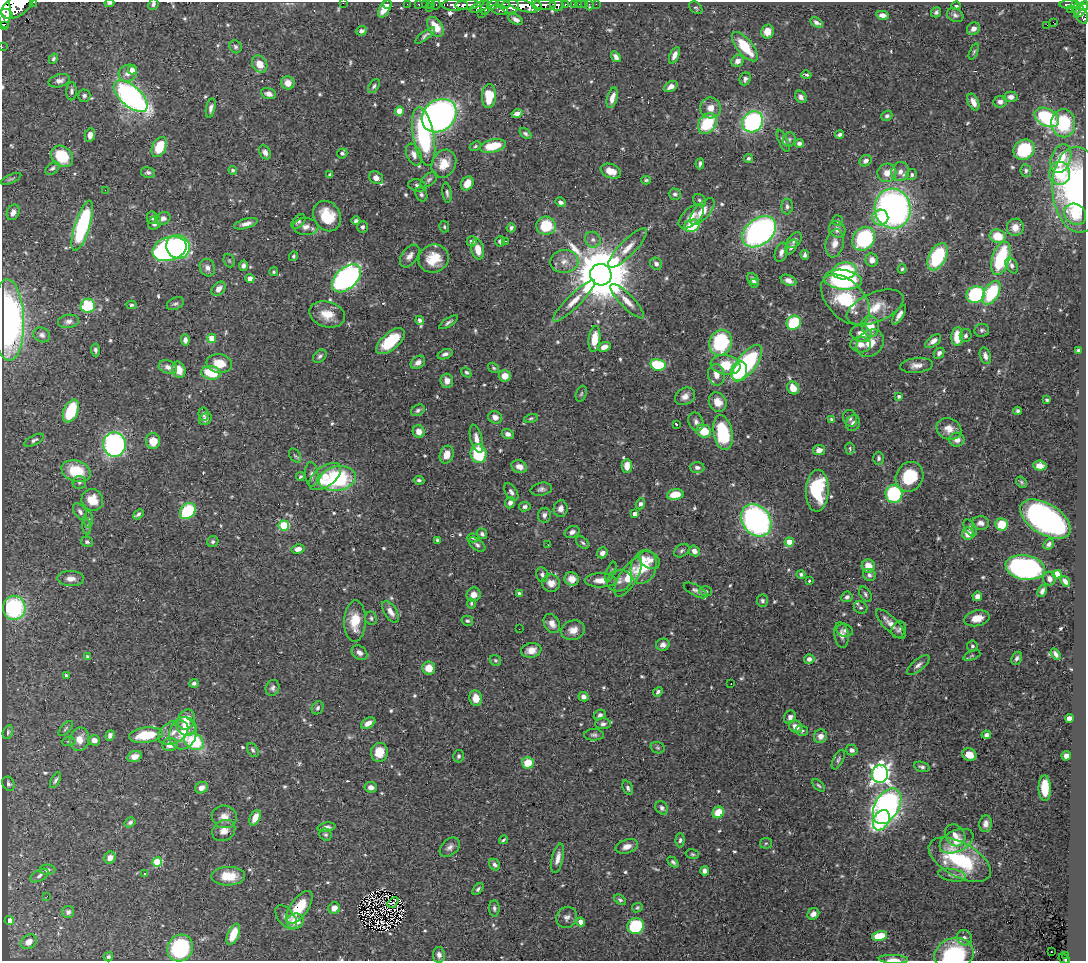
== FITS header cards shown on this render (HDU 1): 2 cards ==
NAXIS1  =                 1084
NAXIS2  =                  959

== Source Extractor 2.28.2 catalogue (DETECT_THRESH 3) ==
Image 1084 x 959 px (HDU 1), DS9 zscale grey, 1 PNG px = 1 image px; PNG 1088 x 963 px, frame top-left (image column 1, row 959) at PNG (2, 2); each listed source drawn as its Kron ellipse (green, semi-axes under 4 px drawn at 4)
Background 0.388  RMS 0.016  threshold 0.0466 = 3 sigma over >= 5 px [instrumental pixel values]
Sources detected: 663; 1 with non-positive FLUX_AUTO (blend fragments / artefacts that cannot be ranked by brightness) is neither listed nor drawn; of the other 662, the 500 brightest by FLUX_AUTO listed and drawn (162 fainter detections omitted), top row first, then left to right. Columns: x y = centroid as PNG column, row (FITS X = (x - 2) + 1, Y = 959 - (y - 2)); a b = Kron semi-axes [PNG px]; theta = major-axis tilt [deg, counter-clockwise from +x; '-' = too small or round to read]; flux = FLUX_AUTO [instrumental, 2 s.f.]
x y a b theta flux
34 2 3 2 - 17
109 3 5 3 - 1.9
343 3 2 2 - 74
153 4 6 5 - 2.7
388 4 3 3 - 6.4
407 4 2 2 - 4.6
419 4 3 3 - 9.7
425 4 2 2 - 3.1
431 4 3 3 - 5.8
503 4 6 4 -6 100
574 4 4 3 - 18
579 4 2 2 - 2.6
584 4 2 2 - 2.5
596 4 2 2 - 2.7
17 5 19 10 36 1300
436 5 5 3 - 10
455 5 13 5 0 410
468 5 13 4 4 400
493 5 6 4 13 150
537 5 6 3 -49 160
545 5 11 5 0 330
557 5 6 6 - 120
565 5 3 3 - 46
589 5 5 2 - 2.1
1069 5 9 3 -1 78
1075 5 4 3 - 53
510 6 9 7 10 350
523 6 15 5 -16 31
956 6 4 3 - 2.2
1084 6 5 4 - 140
479 7 10 4 23 160
385 8 10 5 61 14
429 8 3 3 - 15
486 8 7 4 76 140
696 8 7 5 -42 1.9
4 9 19 6 -87 1000
1070 9 3 2 - 5
1077 9 6 3 88 34
499 10 9 5 -13 90
1081 11 8 4 44 120
936 12 5 4 - 2.9
7 14 6 3 -31 240
481 14 3 2 - 6.1
883 15 6 4 -10 5.2
955 15 9 6 -26 3.5
1082 15 9 5 -70 130
516 19 8 4 -26 4.4
816 22 7 4 -31 3.8
1053 22 3 2 - 420
3 25 3 3 - 25
1047 25 2 2 - 3.1
435 27 11 7 -56 18
973 29 7 6 - 6.2
361 31 5 4 - 4.4
767 32 7 6 - 10
425 35 12 4 37 3
2 47 2 2 - 2.2
235 47 7 5 -58 2.8
745 47 18 7 -51 39
974 52 8 4 67 1.7
674 55 9 4 65 5.7
616 57 6 4 -55 4.4
53 59 5 4 - 2
738 61 6 5 - 6.6
260 64 9 7 -58 15
132 70 5 4 - 9.9
128 73 9 8 - 7.5
806 75 5 3 - 1.9
745 79 6 5 - 3.2
59 81 11 6 15 4.9
288 83 7 6 - 11
374 86 8 4 54 2.3
671 86 7 5 31 7.2
72 91 9 5 87 3.1
268 94 7 5 -17 5.5
84 96 6 6 - 2.8
131 96 21 10 -42 310
489 96 12 7 87 27
801 97 6 5 - 3.4
1011 97 7 5 -2 4.9
612 98 10 5 73 8.5
973 102 9 5 -64 8.1
1000 102 7 6 - 4.3
211 108 10 4 78 4
711 108 10 10 - 11
399 111 4 4 - 16
517 114 5 4 - 6.5
439 116 18 15 39 420
887 116 5 5 - 2.6
1047 117 13 8 -28 99
753 122 11 10 - 160
707 123 11 8 53 60
1063 123 14 12 -87 63
525 134 7 4 -41 2.4
90 135 7 5 76 5.8
840 135 4 3 - 2.6
424 136 30 10 -79 120
789 139 7 6 - 2.2
783 141 12 4 -65 3.4
799 143 4 4 - 3.8
475 146 6 4 27 1.7
493 146 13 6 12 32
159 147 11 7 66 30
1024 150 11 9 40 64
265 152 7 5 -61 5
342 153 5 5 - 2.6
414 154 11 7 -67 7.2
62 156 12 9 -42 42
748 158 4 4 - 2.3
1061 159 15 9 70 35
866 161 6 5 - 4.5
444 164 14 11 61 18
700 164 5 3 - 2.1
52 168 8 5 39 2.5
233 170 4 3 - 2
611 171 10 7 -20 12
900 171 10 8 67 7.1
1026 171 6 5 - 2.6
148 173 7 5 -12 2.8
887 173 9 9 - 11
1060 173 11 10 - 46
330 175 4 3 - 2.3
912 175 5 5 - 2.2
376 178 7 6 - 7.2
11 179 11 3 23 1.7
429 180 10 5 40 3.1
646 180 5 3 - 1.7
467 183 7 5 59 12
417 185 9 6 -14 3.3
105 190 2 2 - 5.9
1078 190 43 25 -86 230
447 193 10 4 -83 2.8
421 194 7 5 -64 2.6
675 194 6 5 - 2.5
699 200 7 5 -35 2.1
560 202 5 4 - 3.6
787 206 8 5 -90 2.9
893 209 20 18 -82 400
13 212 8 6 65 5.9
702 212 16 7 48 15
1075 214 11 10 - 24
327 216 16 13 -58 32
691 216 15 8 43 9.3
152 218 6 5 - 2.3
163 218 8 6 24 4.9
880 218 8 8 - 19
356 221 4 3 - 2.5
838 221 5 5 - 1.7
298 222 8 5 48 3
155 223 7 6 - 5.9
246 224 12 4 16 5.6
82 226 26 7 73 130
306 226 12 8 -3 7.9
546 226 10 9 - 42
692 226 8 6 19 41
362 227 6 5 - 2.4
444 227 5 5 - 1.7
1015 227 8 8 - 11
511 228 5 4 - 2.6
837 229 8 7 - 5.7
759 232 19 13 39 280
997 236 8 6 -17 27
864 239 13 10 50 110
593 240 8 7 - 4.4
794 240 9 6 48 4
472 241 5 5 - 4.7
500 241 5 4 - 2.9
505 241 3 2 - 1.8
835 243 14 9 79 8.9
178 247 12 11 - 230
791 247 8 5 57 3.4
628 248 26 8 46 14
169 249 17 11 16 220
478 249 10 6 -78 14
781 252 10 6 71 4.8
805 255 5 4 - 2.6
293 256 5 4 - 1.9
410 256 13 7 54 7.3
937 257 15 8 62 76
1001 258 17 8 73 85
434 259 15 13 27 27
872 260 6 6 - 7.3
229 261 7 5 -68 1.6
564 261 14 11 6 11
656 264 6 5 - 4.2
1012 265 8 5 -62 3
243 266 5 4 - 3.4
207 268 9 7 -63 5.4
902 269 4 4 - 2
844 271 12 8 10 82
273 272 4 4 - 1.7
601 275 11 10 - 8700
346 278 17 10 43 360
250 279 4 4 - 5.6
753 279 7 5 -49 4
789 280 8 5 -24 6.1
843 280 19 10 -6 130
754 283 5 4 - 2.6
218 289 8 5 49 6.8
992 293 13 7 59 65
975 294 9 8 - 120
845 300 30 18 -47 65
574 301 28 6 45 13
627 301 23 7 -46 11
175 304 9 6 25 2.5
131 305 5 4 - 1.9
88 306 7 7 - 45
875 307 30 14 23 25
327 314 18 12 -16 19
899 315 11 4 58 5.5
8 320 41 15 -88 290
420 320 4 4 - 3.5
68 321 10 6 8 4.6
448 322 11 3 33 2.7
794 323 7 6 - 57
870 326 10 8 -76 17
982 330 7 6 - 2.5
861 334 10 8 -17 12
42 335 9 7 -27 3.7
966 335 6 6 - 3.3
957 337 9 6 87 22
212 338 4 4 - 21
594 339 13 6 84 20
185 340 6 4 -86 4.5
391 341 17 8 41 47
933 341 9 5 37 6.2
720 343 13 11 69 95
870 343 15 12 45 15
861 345 10 8 -4 9.4
604 347 6 4 23 8.5
95 350 6 4 -87 2.9
1078 351 3 3 - 1.9
939 353 6 4 47 3.6
445 354 8 4 21 3.8
320 356 7 5 42 2.6
985 356 8 5 -73 4.7
418 362 8 6 38 5.6
219 363 13 9 -9 18
747 363 21 9 54 130
658 365 8 6 -14 47
725 365 15 9 -10 36
917 365 16 7 6 8
168 367 9 6 -17 5.9
494 368 6 4 -33 1.8
179 370 8 6 -67 15
739 371 10 8 67 40
466 372 5 4 - 1.9
211 373 10 6 -9 34
716 375 11 8 -80 10
505 376 6 6 - 12
447 381 7 6 - 7.7
793 388 6 5 - 13
581 394 8 5 70 2.2
685 396 10 8 30 7
899 396 4 3 - 1.9
1047 400 3 3 - 1.7
718 402 10 8 -59 13
418 410 7 5 29 2.8
71 411 12 7 66 44
1017 411 4 3 - 2
203 414 6 5 - 3.7
495 417 7 6 - 7.6
531 418 7 4 14 1.7
850 418 8 7 - 3.5
205 419 7 5 37 4.2
832 419 4 3 - 1.7
696 422 9 7 -68 4.3
853 423 8 6 63 4.9
676 424 3 3 - 1.8
949 429 13 10 -23 11
704 431 7 6 - 24
419 432 6 6 - 9.7
723 433 18 9 -79 77
508 434 6 5 - 5.3
476 439 14 6 -75 7.7
34 440 11 4 27 3
957 440 7 7 - 6.6
153 441 8 7 - 16
114 444 12 11 - 230
850 448 6 4 -82 1.8
819 450 6 5 - 6.3
479 454 9 8 - 65
447 455 9 6 69 11
295 456 8 5 -55 1.8
879 458 6 5 - 2.4
627 466 7 5 88 9.5
1040 466 6 5 - 9.2
519 467 8 6 -21 8
697 467 7 5 -4 3.8
76 471 15 10 -17 38
312 474 12 6 -85 4.6
300 476 4 3 - 1.7
325 476 18 10 36 21
910 477 15 13 60 45
337 479 18 12 11 110
419 480 5 4 - 2
1021 482 6 5 - 1.9
79 483 7 6 - 2.7
541 489 11 6 10 3.5
817 491 21 11 88 70
511 492 9 5 -57 4.1
894 494 9 8 - 100
675 495 8 5 7 20
92 500 11 10 - 19
510 503 6 5 - 4.7
640 504 5 4 - 3.5
525 507 6 4 11 2.7
561 509 8 7 - 5.3
188 511 9 7 48 68
80 512 9 6 -56 3.9
138 514 6 4 44 2.2
635 514 4 4 - 6.7
544 515 7 6 - 4
88 519 8 4 90 2.1
1045 519 28 15 -31 340
756 520 17 13 -53 320
981 523 8 6 -3 5.4
1002 524 6 6 - 28
284 525 5 5 - 62
87 526 8 4 -83 1.8
970 528 9 5 -59 3
572 532 8 5 24 4.6
482 534 5 5 - 2.7
968 534 6 5 - 14
473 538 6 4 -2 1.7
437 540 4 3 - 1.8
87 542 6 5 - 2.6
213 542 6 5 - 2.6
789 542 4 4 - 18
583 543 7 5 -40 2.2
1049 544 6 4 44 3.6
477 545 10 5 -38 3.1
548 545 2 2 - 2.5
298 549 6 4 13 6.4
682 551 8 6 34 2.6
694 551 6 5 - 5.6
602 553 6 5 - 4.4
650 560 11 8 -32 7.5
868 566 7 6 - 14
644 567 17 12 73 40
1025 568 20 12 -10 280
611 572 10 3 68 1.7
801 574 4 4 - 2.8
1057 574 4 4 - 29
542 575 7 6 - 3.1
869 575 7 5 -30 3.2
628 577 22 9 59 22
71 579 13 7 -2 7.1
572 579 7 6 - 9.9
1049 579 7 6 - 4.5
601 580 16 7 0 12
619 581 12 10 22 6.8
809 581 3 3 - 2
1065 581 6 4 -50 3.8
551 583 9 8 - 8.5
696 590 13 5 -28 3.5
706 591 6 5 - 2.2
1042 591 6 4 67 3.5
519 593 4 3 - 2
865 594 8 5 -59 2.4
474 595 7 7 - 8.2
977 596 5 4 - 6.6
847 597 6 5 - 3.1
762 601 6 5 - 2.8
471 603 5 4 - 1.7
14 608 12 11 - 96
861 608 7 6 - 2.5
391 612 12 6 -58 8
371 618 7 6 - 2.4
977 618 13 7 12 15
355 621 21 10 89 24
467 621 6 5 - 2.1
552 623 10 7 -59 7.6
891 624 20 7 -45 9.4
519 629 2 2 - 3.5
573 630 12 9 16 9.5
845 630 8 6 -16 3.2
899 630 8 7 - 2.9
841 635 13 7 -82 6.2
663 645 7 6 - 4
972 646 5 5 - 2.3
531 650 10 7 11 9.7
359 653 9 6 -38 4.7
1056 654 6 3 -58 3.2
972 656 9 4 22 1.9
87 657 4 3 - 1.8
1017 658 7 5 62 2.8
809 659 5 4 - 4.1
495 660 6 5 - 1.9
918 665 14 5 39 4.6
429 668 6 6 - 15
66 675 3 3 - 2.1
194 683 4 4 - 2.9
731 683 3 2 - 1.7
273 688 8 6 69 3.4
658 692 5 4 - 3
583 697 5 4 - 4.5
476 698 8 6 -78 10
318 708 7 5 60 2.8
600 715 6 5 - 3.2
790 717 7 5 62 5.1
1069 718 4 4 - 11
186 719 10 8 66 18
368 723 8 5 32 7.2
603 724 8 5 2 3.3
186 726 10 8 -39 9.5
796 727 7 6 - 9.4
66 729 9 4 46 1.9
802 731 6 5 - 2.8
8 732 7 5 70 2.4
173 732 16 10 28 12
183 733 16 13 67 24
110 735 5 4 - 4
146 735 17 7 8 41
594 735 10 5 -1 2.9
986 735 5 4 - 3.6
820 736 7 6 - 7.2
79 739 11 9 81 13
94 740 6 5 - 7.2
69 741 7 4 4 1.8
194 741 10 7 -30 61
170 744 7 6 - 10
658 748 7 5 -20 1.9
253 750 7 5 -58 2.5
852 750 6 5 - 3.9
379 752 9 8 - 19
969 755 7 6 - 11
135 756 7 5 18 6.4
458 756 6 5 - 2.4
1066 756 5 4 - 5.7
838 760 10 5 63 2.5
528 763 6 5 - 24
922 767 8 5 -17 2.8
880 774 9 8 - 510
55 780 9 4 61 2.5
8 784 7 6 - 2.4
819 785 7 4 -44 1.9
371 787 6 5 - 6.1
201 788 7 5 27 6.6
628 788 7 4 -66 3
1045 788 13 6 -89 27
887 806 19 12 60 430
662 808 7 5 -51 2.9
718 812 6 5 - 23
224 817 12 11 - 9.8
255 818 8 5 66 13
881 820 11 7 61 34
130 822 6 4 34 2.4
986 824 8 6 83 5.2
327 827 9 4 8 3.9
224 831 12 10 34 8.5
326 835 6 5 - 2.2
955 835 12 9 -55 8.4
503 840 4 3 - 1.6
680 840 7 4 87 2.7
956 841 18 10 25 15
766 843 6 5 - 1.6
627 846 11 6 18 7.7
450 847 11 8 43 5.2
692 854 7 5 -16 1.7
110 858 6 5 - 7.5
558 858 15 5 77 7.2
960 860 34 17 -29 95
157 862 5 4 - 50
673 862 6 4 -44 2.3
495 865 6 5 - 3.1
47 870 8 5 2 2.8
705 871 5 4 - 4.4
144 874 3 2 - 1.6
952 875 14 6 -10 4.7
39 876 10 5 31 3.1
228 876 17 9 1 24
478 889 7 4 50 2.6
47 896 2 2 - 3.3
620 900 7 4 -32 2.1
393 903 6 2 43 2.1
299 907 19 8 54 36
334 908 6 5 - 8.9
494 908 8 5 -88 2.6
637 908 5 4 - 1.7
68 912 6 6 - 3.3
813 914 6 5 - 5.7
286 917 14 8 -50 6.3
567 917 11 10 - 5.7
9 921 4 4 - 6.2
295 921 8 7 - 23
581 922 4 4 - 10
636 926 8 8 - 85
233 934 11 5 67 28
880 936 8 5 14 27
964 938 8 7 - 4.6
29 942 8 6 34 7.7
180 948 14 12 56 110
1051 952 2 2 - 1.8
954 954 20 16 16 90
439 955 8 6 -89 4.1
1066 955 3 3 - 7.5
108 957 5 4 - 1.8
893 959 14 4 -2 5.8
1064 959 6 3 -28 22
At the frame edge (FLAGS 8, measured only in part): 12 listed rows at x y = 34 2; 109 3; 343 3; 153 4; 17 5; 1084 6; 4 9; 3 25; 2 47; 954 954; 893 959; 1064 959
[162 fainter detections neither listed nor drawn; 1 non-positive-flux detection neither listed nor drawn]